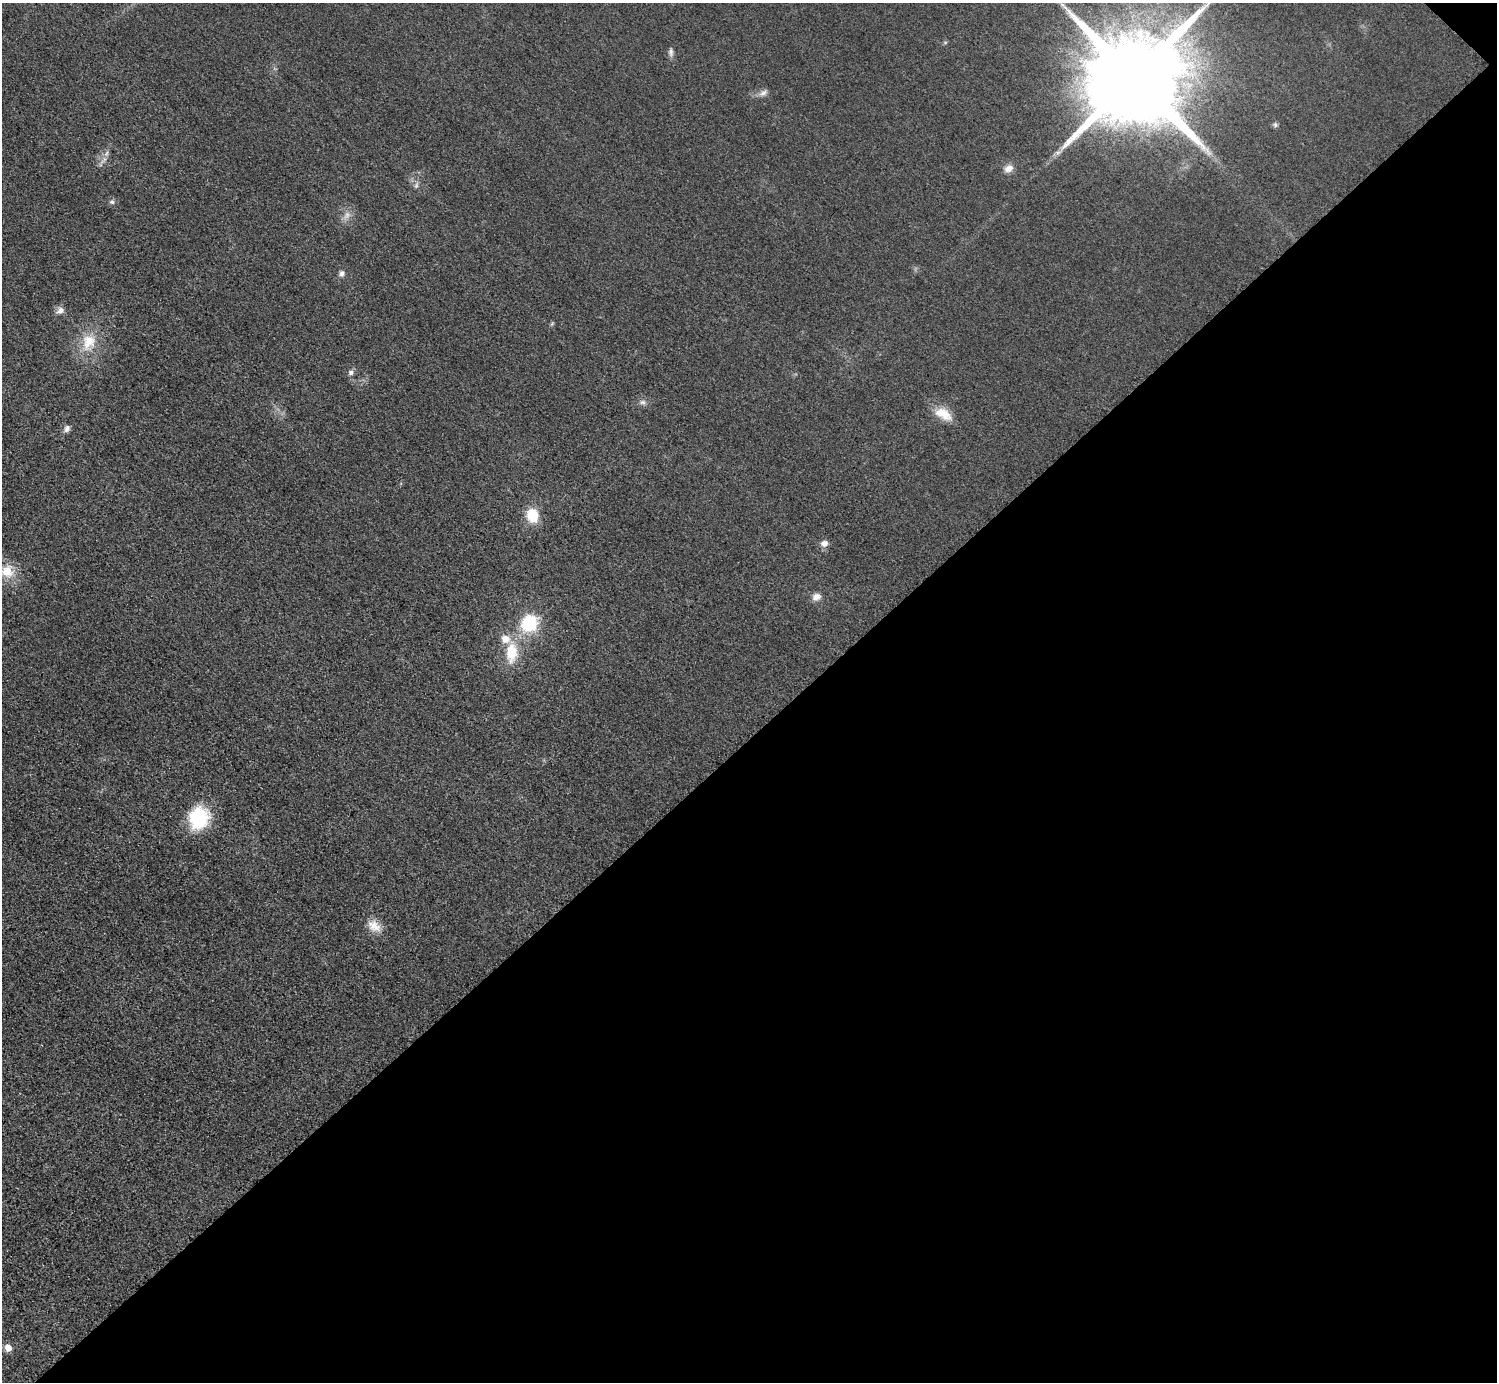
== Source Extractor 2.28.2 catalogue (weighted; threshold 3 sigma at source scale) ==
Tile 12 of 4 x 4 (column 4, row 3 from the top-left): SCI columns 4498-5992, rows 1694-3073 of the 6004 x 6004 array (HDU 1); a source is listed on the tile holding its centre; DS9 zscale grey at full resolution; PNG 1499 x 1384 px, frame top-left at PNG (2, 3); no overlay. Shown black and unused: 47% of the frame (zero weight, under 3 of 5 exposures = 1% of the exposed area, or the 3 px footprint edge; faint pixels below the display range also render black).
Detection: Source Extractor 2.28.2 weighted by HDU 2 'WHT'; one run over the whole footprint, this tile lists its part. Background 0.0182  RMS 0.0054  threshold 0.0244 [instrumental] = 3 sigma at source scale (4.5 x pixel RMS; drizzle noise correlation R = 1.50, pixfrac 1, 0.05/0.05 arcsec/px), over >= 5 px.
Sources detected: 27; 1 too faint to see at this stretch — not listed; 1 inside a brighter listed object's ellipse — not listed separately; the other 25 listed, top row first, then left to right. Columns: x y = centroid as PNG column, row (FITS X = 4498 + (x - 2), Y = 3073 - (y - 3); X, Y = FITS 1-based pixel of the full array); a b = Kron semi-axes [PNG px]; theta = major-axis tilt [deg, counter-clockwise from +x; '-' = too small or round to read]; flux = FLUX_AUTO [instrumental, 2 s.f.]
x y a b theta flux
671 52 11 6 -85 1.9
1134 77 26 25 - 12000
763 93 13 6 27 2.5
1275 125 7 5 -49 1.1
1058 152 7 4 19 1.4
106 154 9 5 59 1.8
1008 168 11 9 25 3.9
112 202 7 6 - 1.4
347 215 12 7 61 3.3
342 273 7 6 - 1.9
60 310 11 8 30 2.8
89 342 25 19 65 16
351 372 7 7 - 1.7
643 402 8 6 -1 1.7
943 414 25 13 -29 9.8
67 428 10 7 67 2.1
532 515 15 12 -75 14
824 543 10 8 21 2.9
7 571 18 17 - 12
816 597 12 9 29 3.4
529 623 16 14 47 30
512 653 28 15 86 17
199 818 26 22 64 30
374 926 20 13 -39 7.2
8 1348 7 7 - 4.9
Isophote crosses this tile's border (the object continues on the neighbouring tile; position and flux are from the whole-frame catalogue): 2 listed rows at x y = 1134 77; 7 571